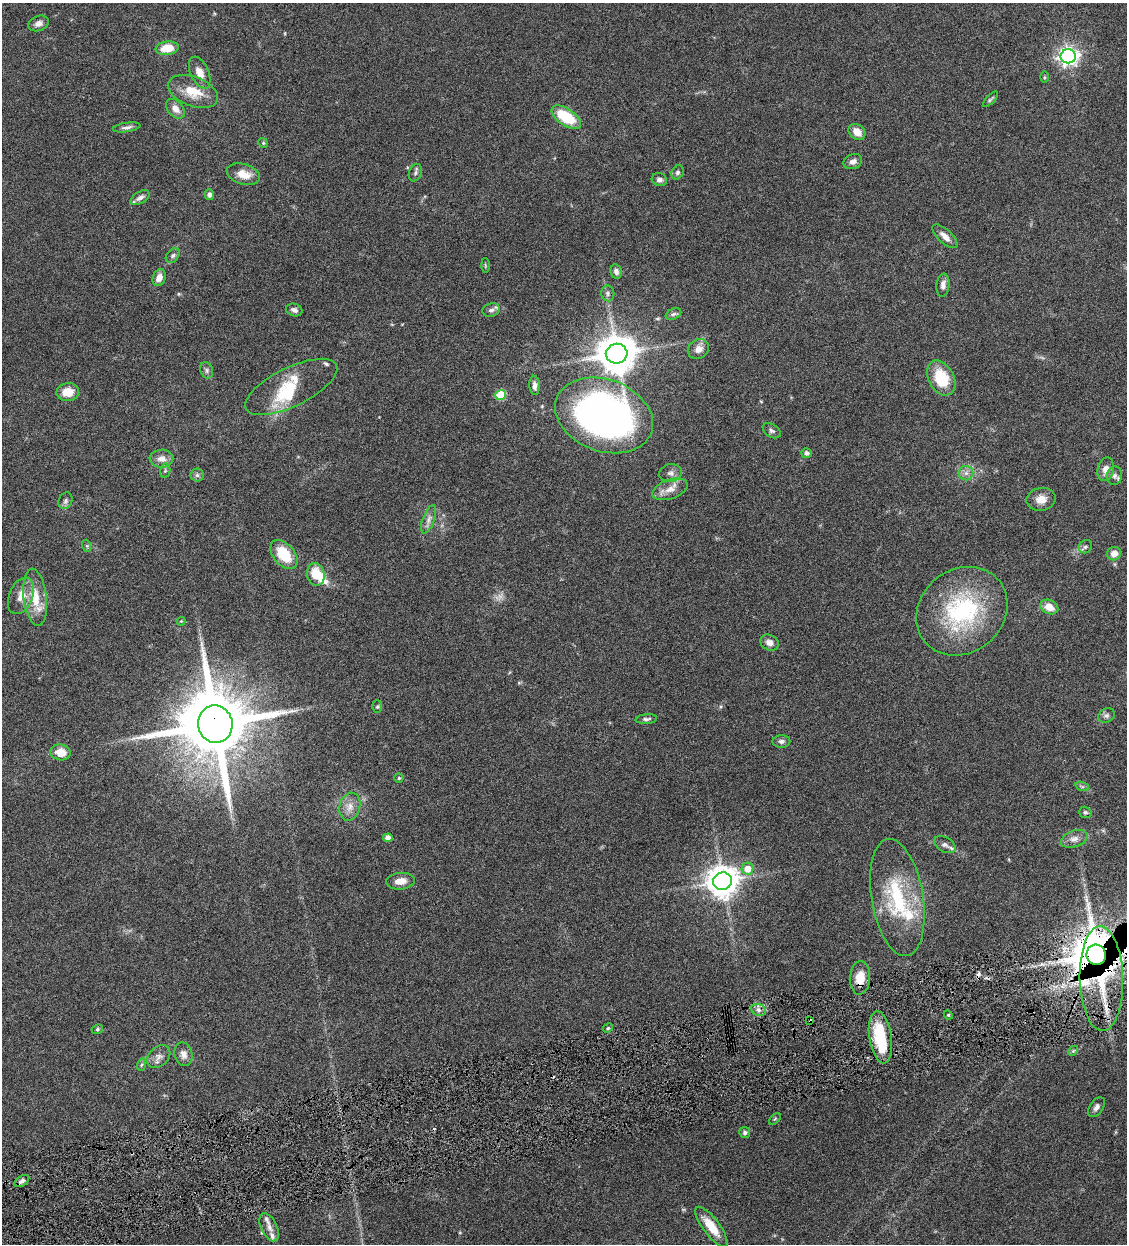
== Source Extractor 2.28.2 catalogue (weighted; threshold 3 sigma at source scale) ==
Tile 7 of 4 x 4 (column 3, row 2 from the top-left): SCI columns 2514-3638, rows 2487-3728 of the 4911 x 4971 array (HDU 1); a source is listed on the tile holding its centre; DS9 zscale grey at full resolution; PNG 1129 x 1246 px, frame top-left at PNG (2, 3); each listed source drawn as its Kron ellipse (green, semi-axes under 4 px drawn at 4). Shown black and unused: <1% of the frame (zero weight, under 4 of 8 exposures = <1% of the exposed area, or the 3 px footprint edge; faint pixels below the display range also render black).
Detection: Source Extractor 2.28.2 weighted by HDU 2 'WHT'; one run over the whole footprint, this tile lists its part. Background 0.0442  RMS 0.0037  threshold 0.0153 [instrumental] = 3 sigma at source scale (4.09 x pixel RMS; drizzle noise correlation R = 1.36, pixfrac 0.8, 0.05/0.05 arcsec/px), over >= 5 px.
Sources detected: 111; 1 too faint to see at this stretch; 3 inside a brighter object's white glare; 2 cosmic-ray / hot-pixel residue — neither listed nor drawn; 7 inside a brighter listed object's ellipse — not listed separately; the other 98 listed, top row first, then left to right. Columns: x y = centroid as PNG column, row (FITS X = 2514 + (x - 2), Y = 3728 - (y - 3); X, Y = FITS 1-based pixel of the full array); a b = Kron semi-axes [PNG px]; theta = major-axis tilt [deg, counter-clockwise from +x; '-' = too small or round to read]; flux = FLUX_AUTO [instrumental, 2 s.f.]
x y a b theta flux
38 23 10 7 20 1.8
167 48 11 7 7 7.4
1068 56 7 7 - 160
200 73 17 9 -66 3.4
1044 77 6 4 89 0.39
193 91 26 14 -20 8
990 99 10 3 46 0.59
175 109 11 7 -48 2.9
566 117 17 8 -34 15
127 127 14 4 9 1.2
857 132 9 7 -41 3.4
263 143 5 4 - 0.42
853 162 9 7 23 1.6
678 172 7 5 59 0.81
415 173 9 6 67 0.85
243 174 17 10 -17 4.5
659 180 8 6 -17 1.2
209 195 5 5 - 1.3
140 198 10 6 31 1.5
945 236 16 6 -43 2.4
173 256 8 6 50 0.82
485 265 7 4 -89 0.47
616 272 7 5 -77 1.2
159 278 9 6 69 2.5
943 285 12 6 83 1.8
608 293 8 6 -78 0.89
294 310 8 6 -18 1.3
491 310 9 6 19 1.2
673 314 8 5 27 0.87
698 349 11 9 32 2.7
617 354 11 10 - 1000
207 370 8 6 -68 0.92
941 378 18 12 -62 13
535 385 9 5 -85 1.4
291 387 50 19 26 14
68 392 11 9 4 5
501 395 5 5 - 16
604 415 50 36 -20 170
772 431 10 6 -35 0.97
807 453 5 5 - 1.3
161 459 12 9 1 2.5
1106 469 12 8 77 2.6
165 471 7 5 78 0.59
671 473 11 9 9 1.7
966 473 7 7 - 1.4
197 475 6 6 - 0.83
1114 476 9 7 79 1.4
670 489 18 9 19 3.6
1041 499 15 11 12 3.3
65 501 8 6 67 1
429 519 15 6 71 1.8
87 546 6 4 -72 0.47
1085 547 7 6 - 0.81
284 554 17 10 -49 11
1114 554 7 6 - 2.9
316 574 11 8 -79 6.5
21 596 19 11 68 4.3
35 597 29 11 -83 8.5
1049 607 9 7 -23 4.1
962 611 48 41 39 41
181 621 4 4 - 0.31
769 643 9 7 -27 2.1
377 707 6 5 - 0.51
1106 716 9 6 30 1
646 719 11 5 6 0.91
215 724 19 17 -79 4300
781 741 9 6 1 1.1
61 752 10 8 -11 4.8
399 778 4 4 - 0.48
1082 786 7 4 -19 0.68
350 807 14 10 75 3.1
1085 812 6 5 - 0.6
388 838 5 4 - 2.5
1074 839 14 8 20 2.2
945 845 11 7 -31 1.5
748 869 6 6 - 4.9
400 881 14 8 6 3.2
723 881 9 9 - 580
897 898 59 25 -81 29
1096 955 10 9 - 1900
860 978 17 10 85 5.7
1101 979 52 21 -88 39
758 1010 7 6 - 1.3
948 1015 5 4 - 0.41
810 1021 3 2 - 0.38
608 1028 5 4 - 0.48
97 1029 6 4 23 0.51
880 1037 26 11 -81 16
1073 1051 5 4 - 0.45
183 1054 12 9 -78 2.3
159 1057 13 9 44 2.1
141 1065 6 4 70 0.55
1096 1107 11 6 55 1.3
775 1119 7 4 44 0.43
745 1132 5 5 - 0.81
22 1181 8 5 33 1.2
269 1227 15 8 -64 2.1
711 1227 24 8 -53 6.2
Overlapping masked pixels (flux is a lower limit): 5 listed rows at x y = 215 724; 1096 955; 860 978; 1101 979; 810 1021